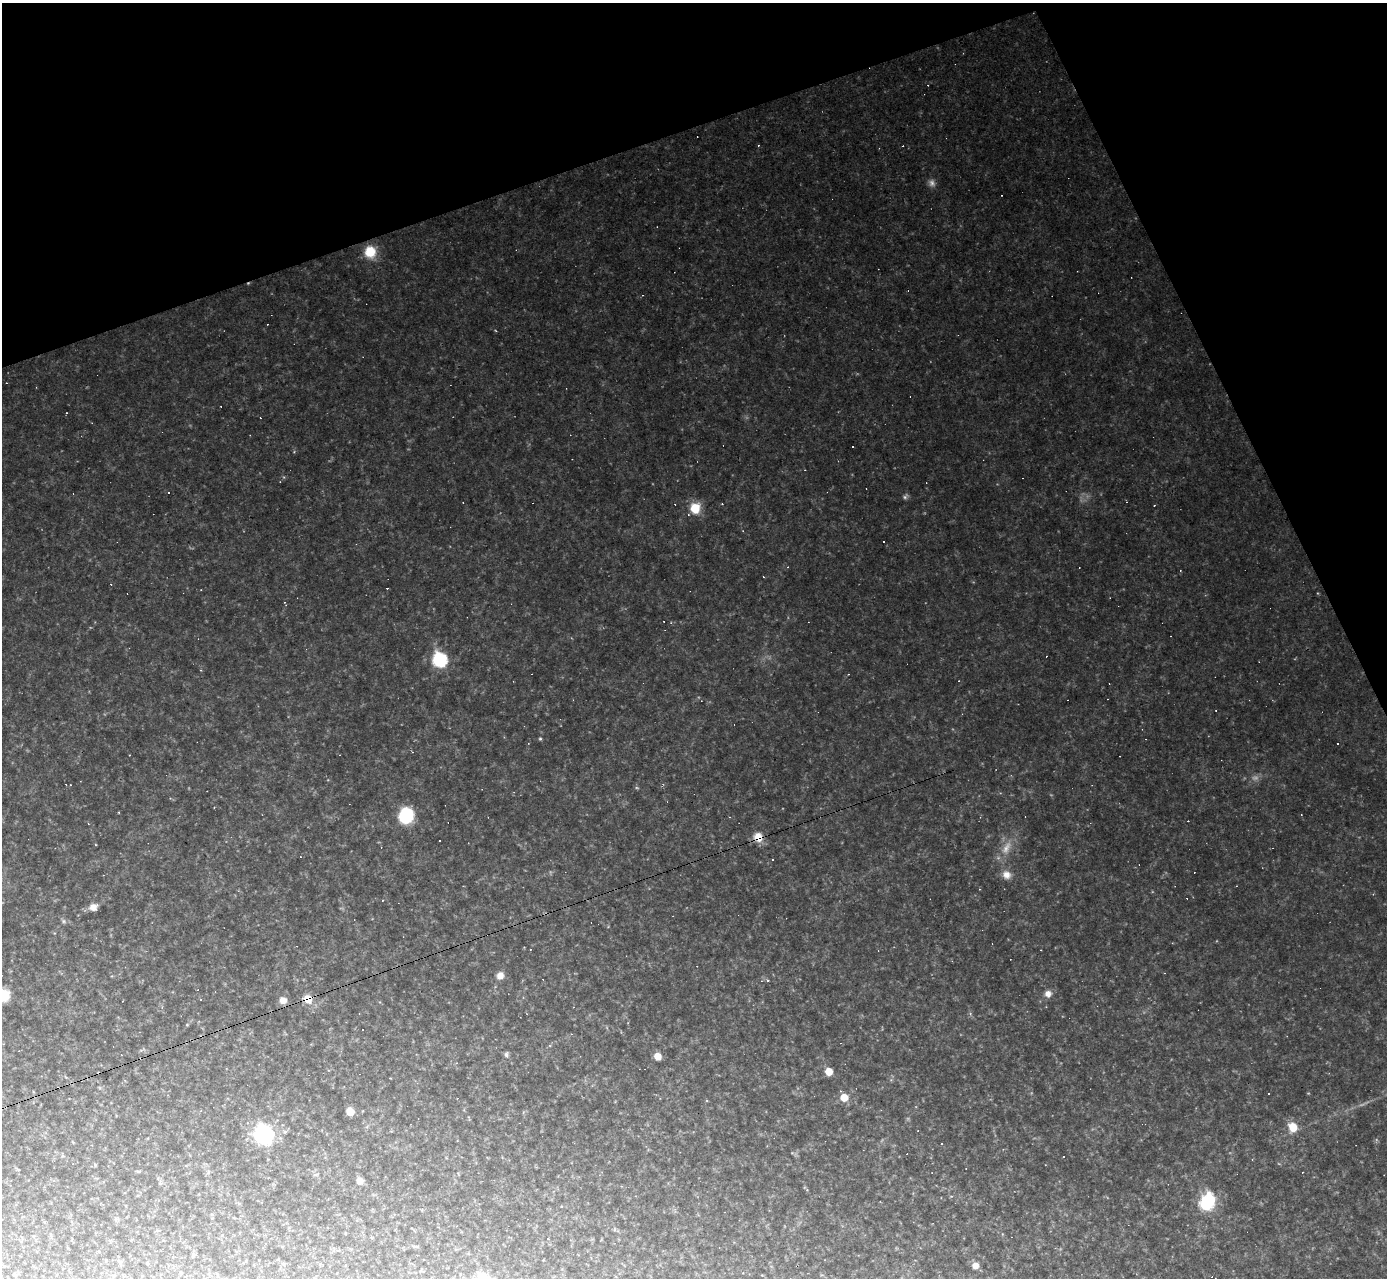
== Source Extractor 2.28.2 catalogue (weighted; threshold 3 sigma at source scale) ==
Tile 3 of 4 x 4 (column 3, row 1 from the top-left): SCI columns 2772-4156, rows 3975-5250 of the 5542 x 5528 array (HDU 1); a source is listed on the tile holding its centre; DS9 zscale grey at full resolution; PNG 1389 x 1280 px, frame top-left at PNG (2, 3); no overlay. Shown black and unused: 18% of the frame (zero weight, under 2 of 3 exposures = <1% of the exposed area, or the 3 px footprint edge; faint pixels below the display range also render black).
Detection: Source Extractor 2.28.2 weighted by HDU 2 'WHT'; one run over the whole footprint, this tile lists its part. Background 0.108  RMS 0.011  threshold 0.0499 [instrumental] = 3 sigma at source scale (4.5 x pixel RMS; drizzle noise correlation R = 1.50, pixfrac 1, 0.05/0.05 arcsec/px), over >= 5 px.
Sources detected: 118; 10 too faint to see at this stretch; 1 inside a brighter object's white glare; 54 cosmic-ray / hot-pixel residue — not listed; the other 53 listed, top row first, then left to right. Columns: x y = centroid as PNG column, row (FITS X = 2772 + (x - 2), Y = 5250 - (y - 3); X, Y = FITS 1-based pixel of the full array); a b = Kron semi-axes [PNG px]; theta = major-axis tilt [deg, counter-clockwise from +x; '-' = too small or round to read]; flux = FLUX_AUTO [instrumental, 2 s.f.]
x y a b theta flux
370 252 12 11 - 35
66 413 3 2 - 0.77
294 452 5 3 - 0.98
905 496 8 6 43 2.9
1154 505 3 2 - 0.65
695 508 10 9 - 33
284 602 4 3 - 1.1
440 659 9 8 - 140
959 681 3 2 - 1.1
540 739 5 4 - 1.5
1338 743 3 3 - 6.5
412 752 4 3 - 0.87
129 755 2 2 - 0.56
514 792 4 3 - 0.93
406 815 12 11 - 89
758 837 13 11 -55 16
440 841 2 2 - 0.92
95 845 3 2 - 1
1007 875 12 10 -31 11
93 907 10 8 20 8.9
63 921 8 6 -33 2.7
1041 950 2 2 - 0.61
500 976 7 7 - 10
768 980 5 4 - 1.3
1048 994 8 8 - 8.5
3 995 9 9 - 50
308 999 12 8 -52 16
283 1000 9 8 - 7.9
187 1025 4 4 - 1.1
362 1029 3 2 - 1.4
506 1055 7 5 -86 3.4
658 1056 6 6 - 13
456 1063 4 3 - 1.2
829 1072 6 6 - 15
1268 1094 3 2 - 1.3
844 1097 8 7 - 16
350 1111 6 6 - 20
1293 1127 10 9 - 21
264 1134 11 10 - 250
18 1169 7 3 -29 1.2
139 1171 7 4 0 1.4
208 1172 7 4 72 2
316 1175 7 3 9 1.4
360 1181 7 6 - 8.3
160 1183 6 4 -45 1.9
951 1196 5 3 - 0.99
1205 1204 8 6 -46 95
266 1244 3 2 - 0.9
416 1246 6 4 -18 1.5
193 1254 5 5 - 1.7
106 1260 4 3 - 0.89
283 1264 6 4 -34 1.6
975 1265 6 6 - 9.6
Overlapping masked pixels (flux is a lower limit): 2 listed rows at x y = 758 837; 308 999
Isophote crosses this tile's border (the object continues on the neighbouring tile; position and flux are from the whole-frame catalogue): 1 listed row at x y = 3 995
Unlisted compact peaks at least as high as the median listed source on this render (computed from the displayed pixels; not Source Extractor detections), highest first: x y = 284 477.